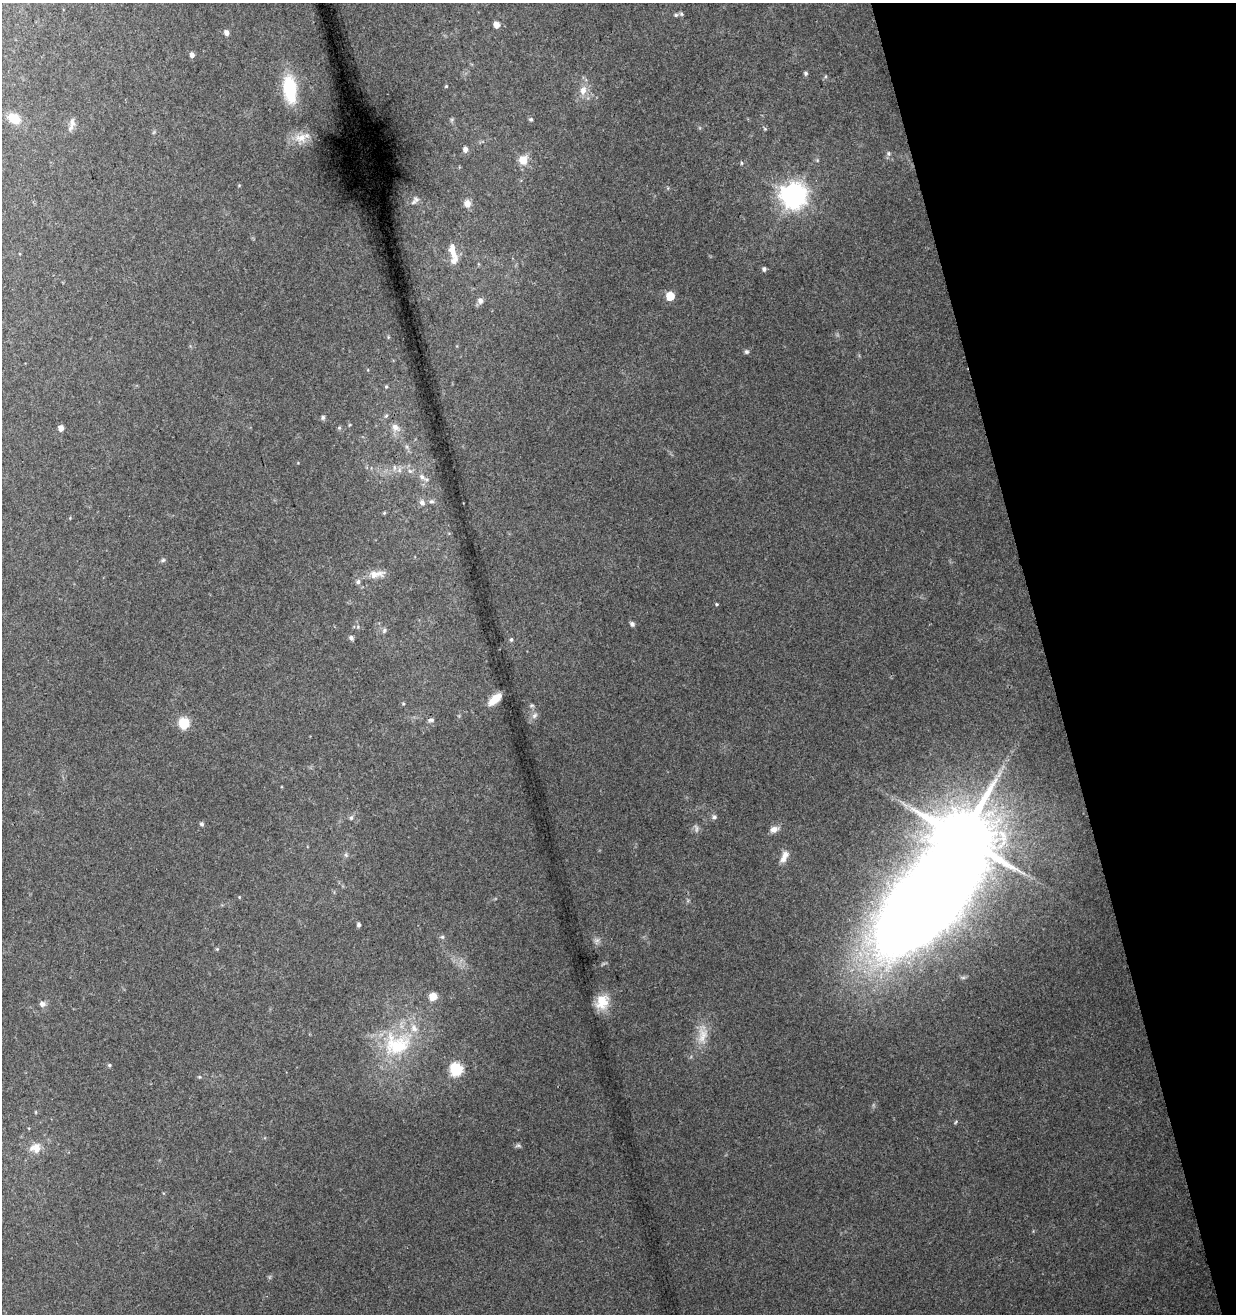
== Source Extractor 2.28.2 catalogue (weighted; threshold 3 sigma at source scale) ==
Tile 12 of 4 x 4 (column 4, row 3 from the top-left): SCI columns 3828-5061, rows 1368-2679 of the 5136 x 5360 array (HDU 1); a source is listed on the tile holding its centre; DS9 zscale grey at full resolution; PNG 1238 x 1316 px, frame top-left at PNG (2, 3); no overlay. Shown black and unused: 15% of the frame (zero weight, under 3 of 4 exposures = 5% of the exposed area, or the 3 px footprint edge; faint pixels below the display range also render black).
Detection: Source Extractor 2.28.2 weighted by HDU 2 'WHT'; one run over the whole footprint, this tile lists its part. Background 0.144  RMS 0.0067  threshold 0.0301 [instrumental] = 3 sigma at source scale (4.5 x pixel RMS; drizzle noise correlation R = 1.50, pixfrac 1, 0.0396/0.0396 arcsec/px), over >= 5 px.
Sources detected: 83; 1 inside a brighter object's white glare — not listed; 4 inside a brighter listed object's ellipse — not listed separately; the other 78 listed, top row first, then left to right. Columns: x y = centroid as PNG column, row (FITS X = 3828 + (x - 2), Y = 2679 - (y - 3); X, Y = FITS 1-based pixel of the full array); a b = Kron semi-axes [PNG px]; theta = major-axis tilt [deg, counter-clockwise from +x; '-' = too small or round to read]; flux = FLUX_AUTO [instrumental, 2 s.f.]
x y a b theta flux
681 14 6 5 - 1
676 15 5 4 - 1.1
497 24 5 5 - 5.8
226 32 5 5 - 3.4
192 55 5 5 - 3.1
806 73 5 5 - 1.3
446 86 5 4 - 0.68
290 89 31 14 -83 32
583 90 13 9 79 6.4
14 118 15 11 -30 11
531 119 6 5 - 1.1
72 122 15 7 -83 3.7
765 129 5 4 - 0.77
300 138 19 12 -4 8.8
465 149 5 5 - 3.9
888 153 6 5 - 1.2
523 160 12 11 - 8.2
817 160 5 4 - 0.8
742 163 5 4 - 0.88
793 196 8 8 - 720
415 201 13 6 40 2.4
467 204 9 8 - 4.8
452 248 12 7 73 4.8
454 261 12 7 55 5.3
764 269 5 4 - 2.1
670 296 5 5 - 20
480 300 6 6 - 3.6
746 352 6 6 - 1.4
368 370 5 3 - 0.57
386 387 5 4 - 0.86
386 416 6 5 - 1.2
323 417 6 5 - 1.4
395 427 12 9 -36 5
61 428 5 4 - 4.9
339 428 5 5 - 1.1
394 467 7 4 -89 1.5
399 470 7 4 -72 1.4
422 477 11 7 -37 3.3
431 501 7 5 0 1.6
422 502 8 6 -45 2.6
384 513 5 4 - 0.69
163 560 7 5 17 1.2
376 574 24 9 8 6.9
358 582 6 6 - 1.8
717 604 4 4 - 0.73
632 624 6 5 - 1.8
384 630 7 5 70 1.4
351 638 6 6 - 1.7
511 640 6 4 76 1.2
495 699 15 7 41 9.8
403 704 4 4 - 0.73
531 705 7 6 - 1.3
534 715 10 6 51 2.7
431 720 9 5 6 1.6
184 723 6 6 - 48
714 817 7 6 - 1.6
351 818 7 5 63 1.3
201 824 7 4 -27 1.1
696 828 12 4 -83 1.8
774 829 12 8 17 4
962 838 14 11 -72 5500
785 854 11 11 - 4.3
346 855 6 4 -46 1.2
239 897 4 3 - 0.58
359 925 4 4 - 1.8
442 937 6 5 - 1.2
597 940 9 6 6 2.1
217 949 4 4 - 0.72
433 996 6 6 - 10
602 1001 18 14 74 13
42 1004 6 6 - 3.3
702 1035 26 14 84 12
397 1045 43 34 3 55
109 1065 5 5 - 1.2
456 1069 6 6 - 74
199 1077 5 4 - 0.78
518 1145 9 5 0 1.4
36 1148 13 10 -87 6.2